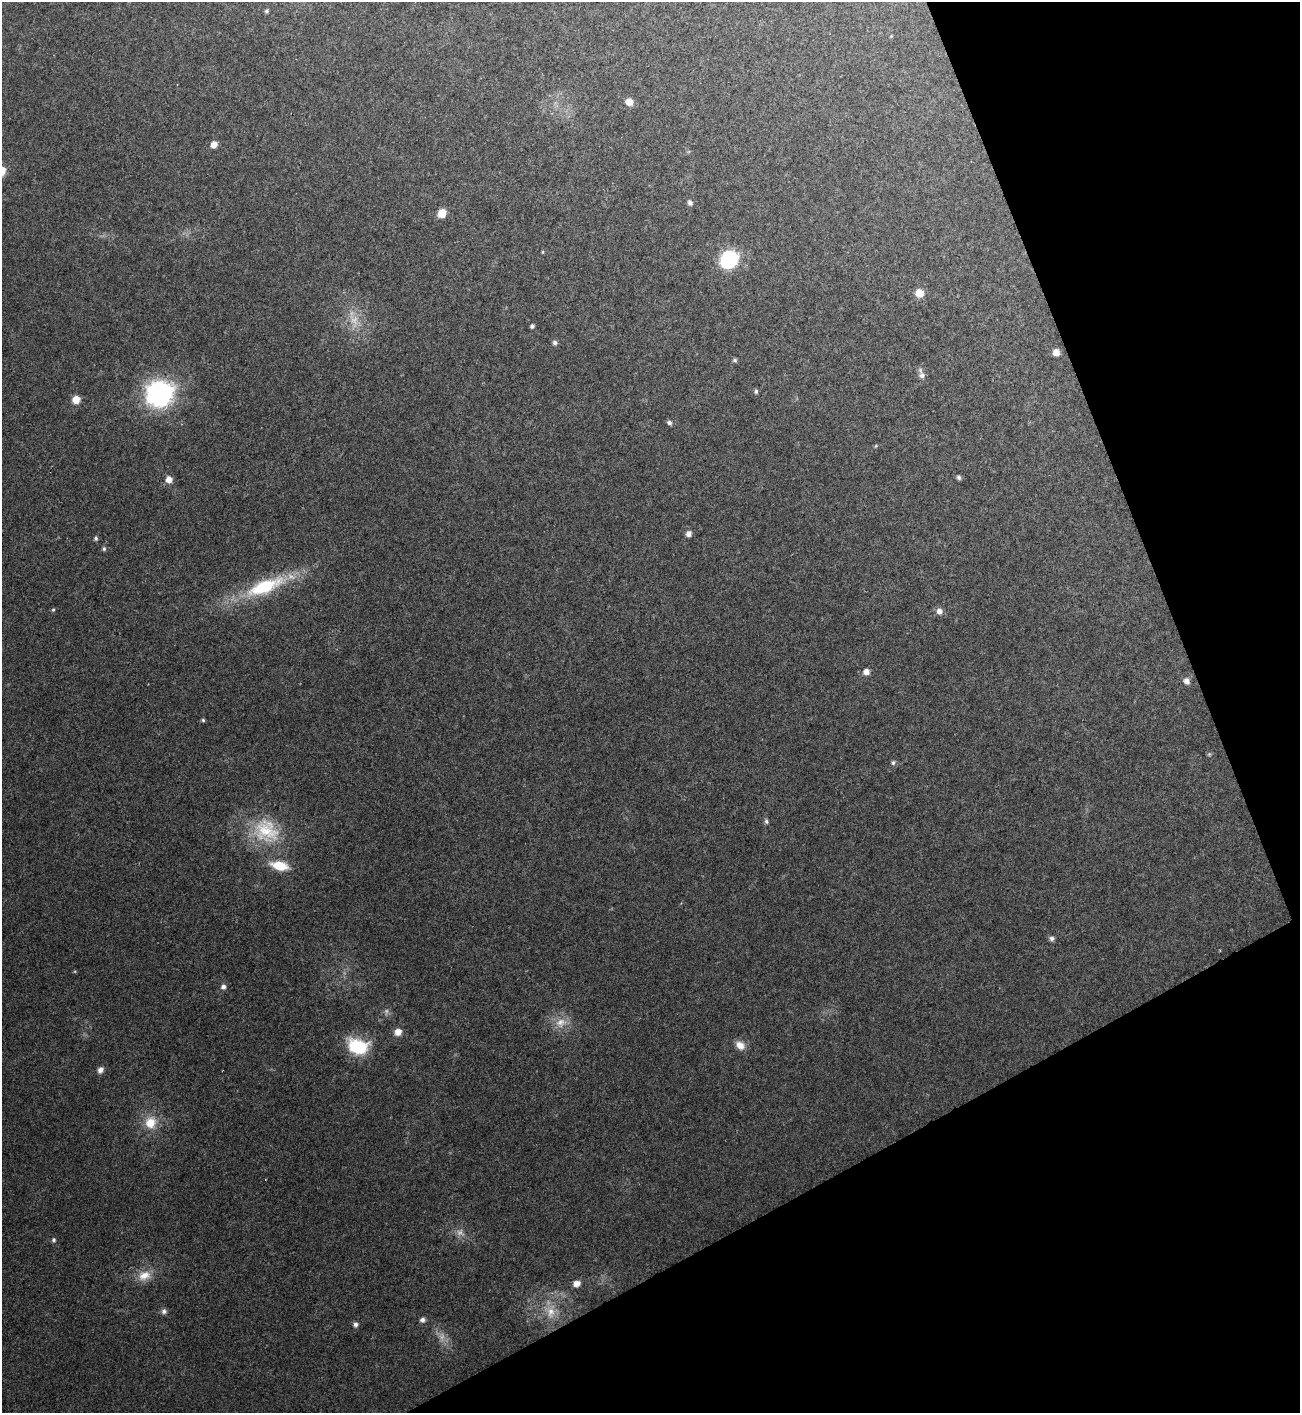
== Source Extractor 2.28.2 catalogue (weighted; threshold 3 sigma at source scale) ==
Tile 12 of 4 x 4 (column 4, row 3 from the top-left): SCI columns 4051-5348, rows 1414-2824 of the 5633 x 5646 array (HDU 1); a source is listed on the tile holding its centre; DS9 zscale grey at full resolution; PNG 1302 x 1415 px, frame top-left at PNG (2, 2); no overlay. Shown black and unused: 22% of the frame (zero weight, under 2 of 3 exposures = <1% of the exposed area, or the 3 px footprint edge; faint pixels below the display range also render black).
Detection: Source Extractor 2.28.2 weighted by HDU 2 'WHT'; one run over the whole footprint, this tile lists its part. Background 0.0477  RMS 0.0075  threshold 0.0339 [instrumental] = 3 sigma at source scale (4.5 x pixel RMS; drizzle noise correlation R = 1.50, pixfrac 1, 0.05/0.05 arcsec/px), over >= 5 px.
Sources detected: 55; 4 too faint to see at this stretch — not listed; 1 inside a brighter listed object's ellipse — not listed separately; the other 50 listed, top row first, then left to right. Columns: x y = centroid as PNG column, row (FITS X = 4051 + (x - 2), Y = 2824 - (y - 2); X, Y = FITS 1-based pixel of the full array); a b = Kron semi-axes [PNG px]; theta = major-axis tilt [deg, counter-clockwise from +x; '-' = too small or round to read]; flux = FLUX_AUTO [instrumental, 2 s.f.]
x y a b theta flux
266 11 5 4 - 1.4
891 36 4 3 - 0.72
629 102 7 7 - 7.8
214 144 7 6 - 6.4
690 203 7 6 - 2.6
442 213 7 6 - 14
543 252 5 3 - 0.76
729 259 13 11 43 87
919 293 7 7 - 12
532 326 4 4 - 1.9
555 342 6 6 - 2.4
1056 352 6 6 - 7.2
735 360 5 5 - 1.6
921 374 15 7 -73 4.4
756 391 6 5 - 1.6
159 394 16 14 23 240
76 400 7 6 - 11
669 423 6 5 - 2.2
876 446 5 4 - 0.86
959 477 5 5 - 2.1
169 480 7 7 - 6.1
689 534 6 6 - 4.1
96 538 5 4 - 1.8
104 549 6 5 - 1.5
266 586 64 16 22 67
53 610 5 4 - 1.2
939 611 8 8 - 4.6
866 672 7 6 - 5.5
1187 681 7 7 - 4
203 720 5 4 - 1.2
1209 754 6 5 - 1.1
893 762 7 6 - 1.9
766 821 6 5 - 1.8
266 831 43 35 -24 53
1052 938 6 6 - 2.4
75 971 5 3 - 0.75
223 987 7 6 - 3.1
561 1023 20 13 15 12
398 1032 8 7 - 7.2
740 1045 12 9 -42 8.1
358 1046 23 16 -18 43
100 1070 8 6 61 3.8
150 1123 17 16 - 18
53 1240 6 5 - 1.7
144 1276 19 14 16 13
577 1283 7 6 - 6.8
164 1311 8 7 - 2.7
551 1311 24 20 -58 23
422 1320 6 6 - 2.7
355 1324 6 5 - 2.8